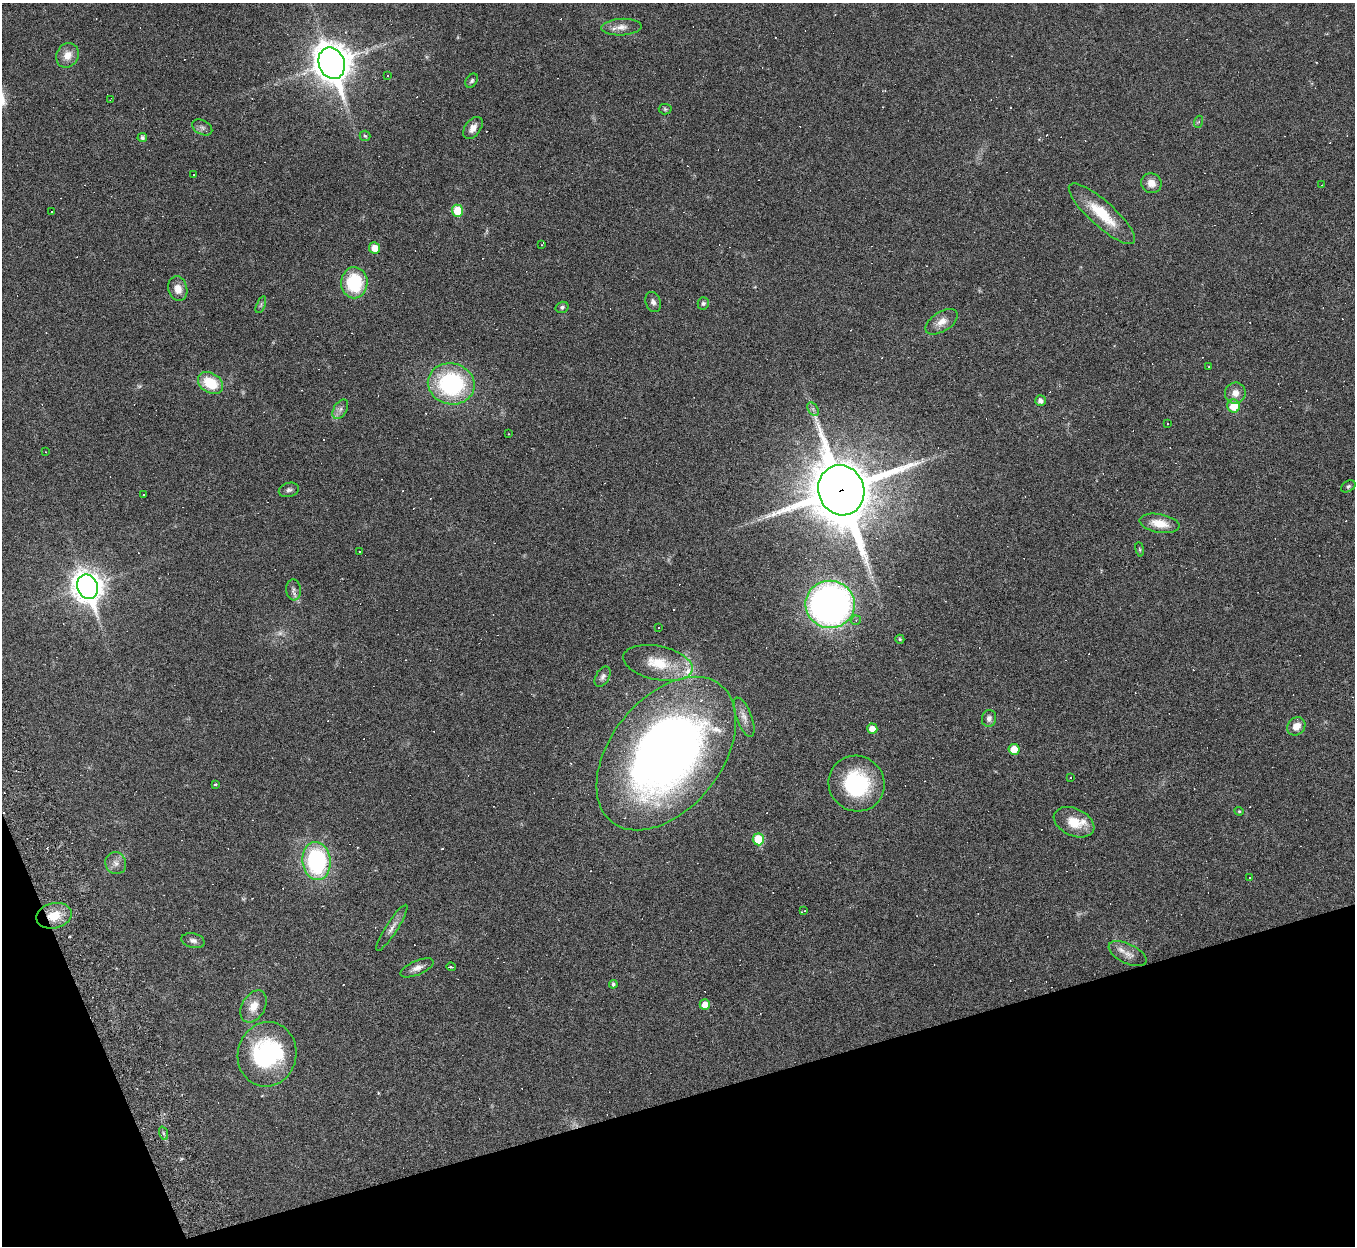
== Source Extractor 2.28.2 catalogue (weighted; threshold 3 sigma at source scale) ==
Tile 14 of 4 x 4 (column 2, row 4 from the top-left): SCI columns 1354-2706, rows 280-1523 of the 5469 x 5422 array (HDU 1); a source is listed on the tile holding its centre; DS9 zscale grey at full resolution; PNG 1357 x 1248 px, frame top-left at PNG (2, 3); each listed source drawn as its Kron ellipse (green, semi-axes under 4 px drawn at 4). Shown black and unused: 14% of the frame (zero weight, under 3 of 6 exposures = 3% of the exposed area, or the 3 px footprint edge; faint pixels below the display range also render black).
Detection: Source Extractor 2.28.2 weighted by HDU 2 'WHT'; one run over the whole footprint, this tile lists its part. Background 0.0393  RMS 0.0024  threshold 0.00979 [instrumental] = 3 sigma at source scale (4.09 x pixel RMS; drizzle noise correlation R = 1.36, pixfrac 0.8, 0.05/0.05 arcsec/px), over >= 5 px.
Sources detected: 165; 2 too faint to see at this stretch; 1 inside a brighter object's white glare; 79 cosmic-ray / hot-pixel residue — neither listed nor drawn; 3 inside a brighter listed object's ellipse — not listed separately; the other 80 listed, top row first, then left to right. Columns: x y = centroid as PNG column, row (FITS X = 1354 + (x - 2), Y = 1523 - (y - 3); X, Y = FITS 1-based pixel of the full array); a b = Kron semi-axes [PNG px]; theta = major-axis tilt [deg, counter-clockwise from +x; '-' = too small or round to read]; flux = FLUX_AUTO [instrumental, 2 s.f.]
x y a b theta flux
621 27 20 8 3 2
67 55 13 11 61 2.4
332 63 16 13 -68 460
387 75 3 2 - 0.3
472 81 8 5 54 0.48
110 100 3 2 - 0.18
665 109 6 5 - 0.38
1198 122 6 4 69 0.33
202 127 11 7 -29 0.85
473 128 12 7 53 1.6
365 136 5 5 - 0.35
142 138 5 4 - 0.52
193 175 3 2 - 0.21
1151 183 10 9 - 2.1
1322 185 2 2 - 0.17
458 211 6 5 - 7
52 212 2 2 - 0.16
1102 214 43 12 -42 8.4
542 245 2 2 - 0.14
375 248 6 5 - 2.5
354 283 15 13 89 13
178 289 12 9 -75 2.3
653 302 10 7 -69 0.89
703 303 6 5 - 0.5
261 305 9 4 68 0.45
562 307 6 5 - 0.55
942 322 18 9 32 2.1
1209 366 4 2 - 0.13
211 383 14 10 -34 7.2
451 384 23 20 -14 28
1235 393 11 10 - 2
1040 401 5 5 - 1
1233 406 6 6 - 4.6
340 409 11 6 59 0.92
813 409 7 5 -57 0.53
1167 424 3 2 - 0.22
509 434 3 2 - 0.29
46 452 3 2 - 0.15
1348 486 8 5 32 0.47
289 490 10 7 14 0.73
841 490 25 23 -69 1600
143 495 3 2 - 0.2
1160 523 20 9 -10 3.9
1140 549 7 3 -81 0.27
359 552 3 2 - 0.27
87 587 12 10 -67 310
293 590 10 7 -83 0.88
830 604 25 23 -8 110
856 620 5 5 - 0.37
658 628 3 3 - 0.32
900 639 4 4 - 0.33
658 663 35 17 -12 7.4
603 677 11 6 60 0.91
744 717 21 7 -69 1.7
989 718 8 7 - 0.92
1296 726 10 8 47 2.3
872 729 5 5 - 2
1014 749 5 5 - 3.3
666 753 88 55 51 170
1070 778 3 3 - 1.5
215 784 3 3 - 0.28
857 784 28 27 - 19
1239 811 5 4 - 0.27
1074 822 21 13 -24 4.9
758 839 6 5 - 8.9
316 861 19 14 -83 29
116 863 11 10 - 1.5
1250 878 2 2 - 0.18
804 911 4 2 - 0.27
54 916 18 12 13 4.8
392 928 27 6 57 1.5
193 941 12 7 -14 0.89
1128 954 20 9 -26 2.1
451 967 4 3 - 1
417 968 18 7 23 1.5
613 984 4 4 - 0.46
705 1005 5 5 - 2.5
254 1006 17 11 59 3
267 1054 32 29 76 26
163 1133 7 4 -71 0.42
Overlapping masked pixels (flux is a lower limit): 2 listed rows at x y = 841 490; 54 916